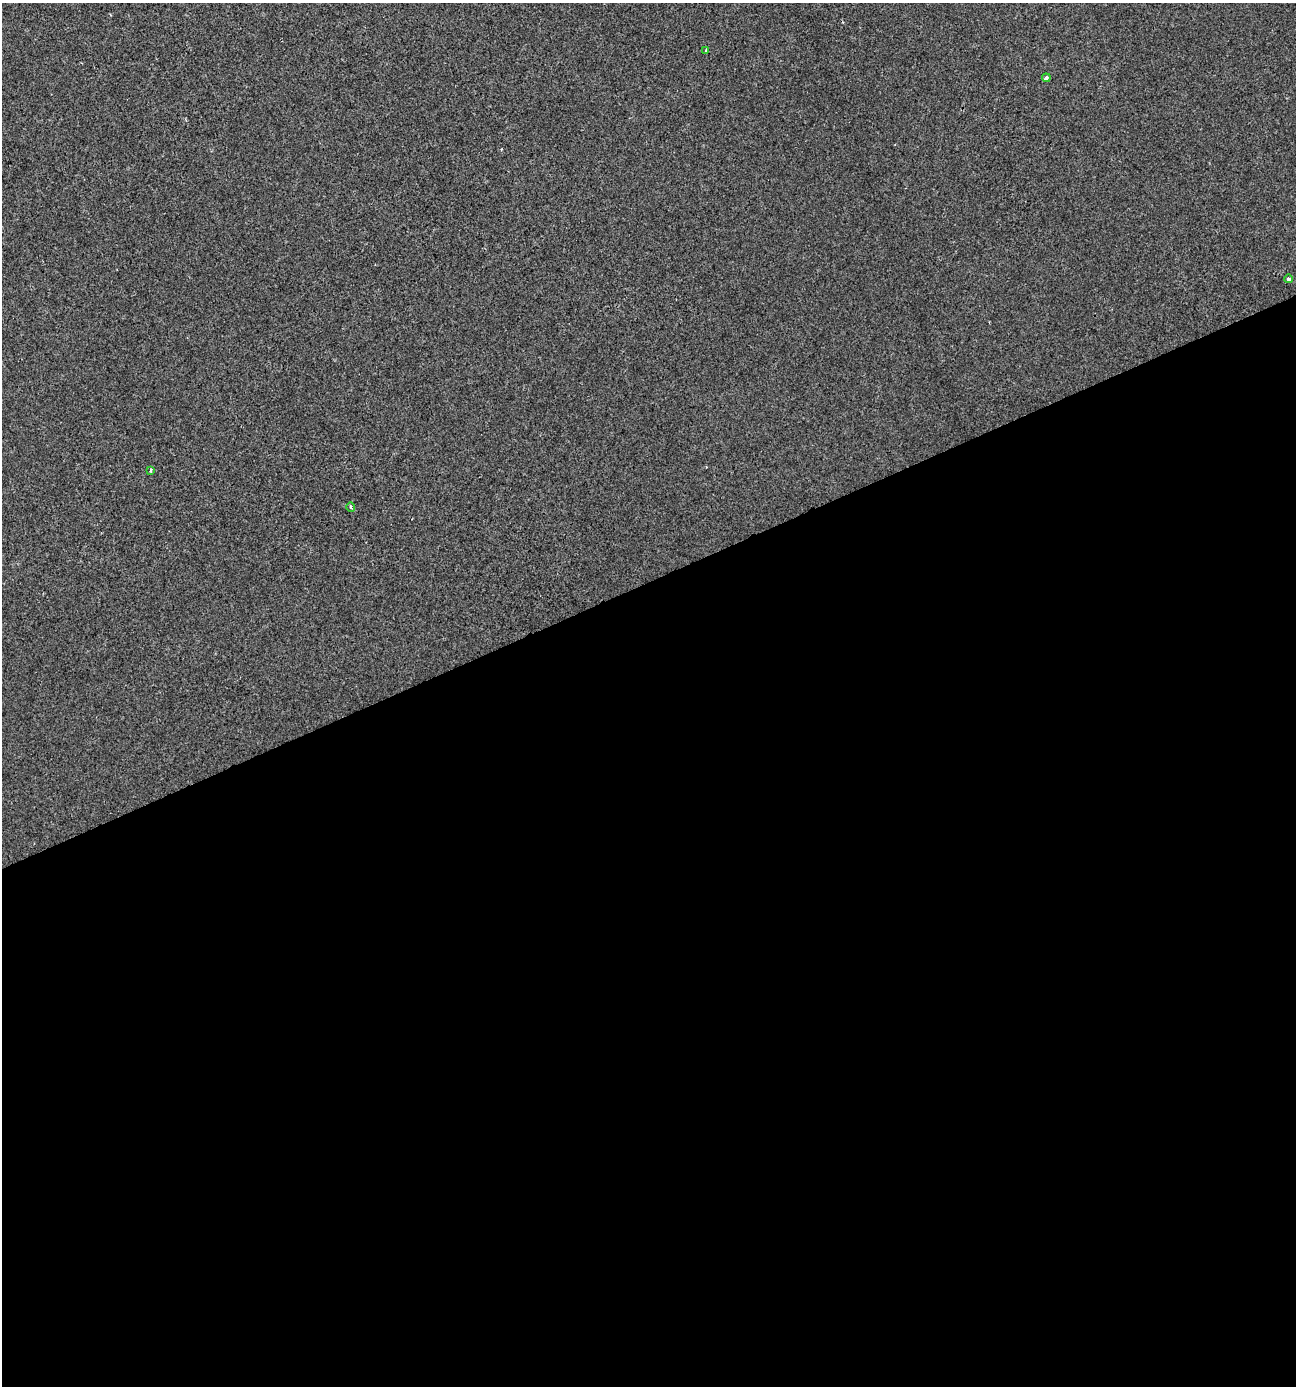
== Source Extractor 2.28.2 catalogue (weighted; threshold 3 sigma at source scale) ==
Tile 15 of 4 x 4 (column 3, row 4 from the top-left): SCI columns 2664-3957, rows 1-1384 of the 5383 x 5538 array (HDU 1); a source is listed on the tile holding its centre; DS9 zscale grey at full resolution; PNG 1298 x 1388 px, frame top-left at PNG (2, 3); each listed source drawn as its Kron ellipse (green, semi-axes under 4 px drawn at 4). Shown black and unused: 58% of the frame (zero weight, under 2 of 3 exposures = <1% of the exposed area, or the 3 px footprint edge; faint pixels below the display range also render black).
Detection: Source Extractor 2.28.2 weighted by HDU 2 'WHT'; one run over the whole footprint, this tile lists its part. Background -1.12e-04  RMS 0.0051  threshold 0.0231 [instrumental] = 3 sigma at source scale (4.5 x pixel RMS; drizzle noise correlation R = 1.50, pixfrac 1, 0.0396/0.0396 arcsec/px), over >= 5 px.
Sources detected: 5; all 5 listed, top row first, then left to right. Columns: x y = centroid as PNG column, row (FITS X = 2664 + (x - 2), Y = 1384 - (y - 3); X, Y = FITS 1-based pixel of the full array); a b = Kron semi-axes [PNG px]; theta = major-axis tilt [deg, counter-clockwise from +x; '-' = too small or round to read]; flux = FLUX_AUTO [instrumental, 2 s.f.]
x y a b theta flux
706 50 3 3 - 0.83
1046 78 4 3 - 2
1288 279 4 3 - 1.5
150 470 3 3 - 1.9
351 507 4 3 - 0.99